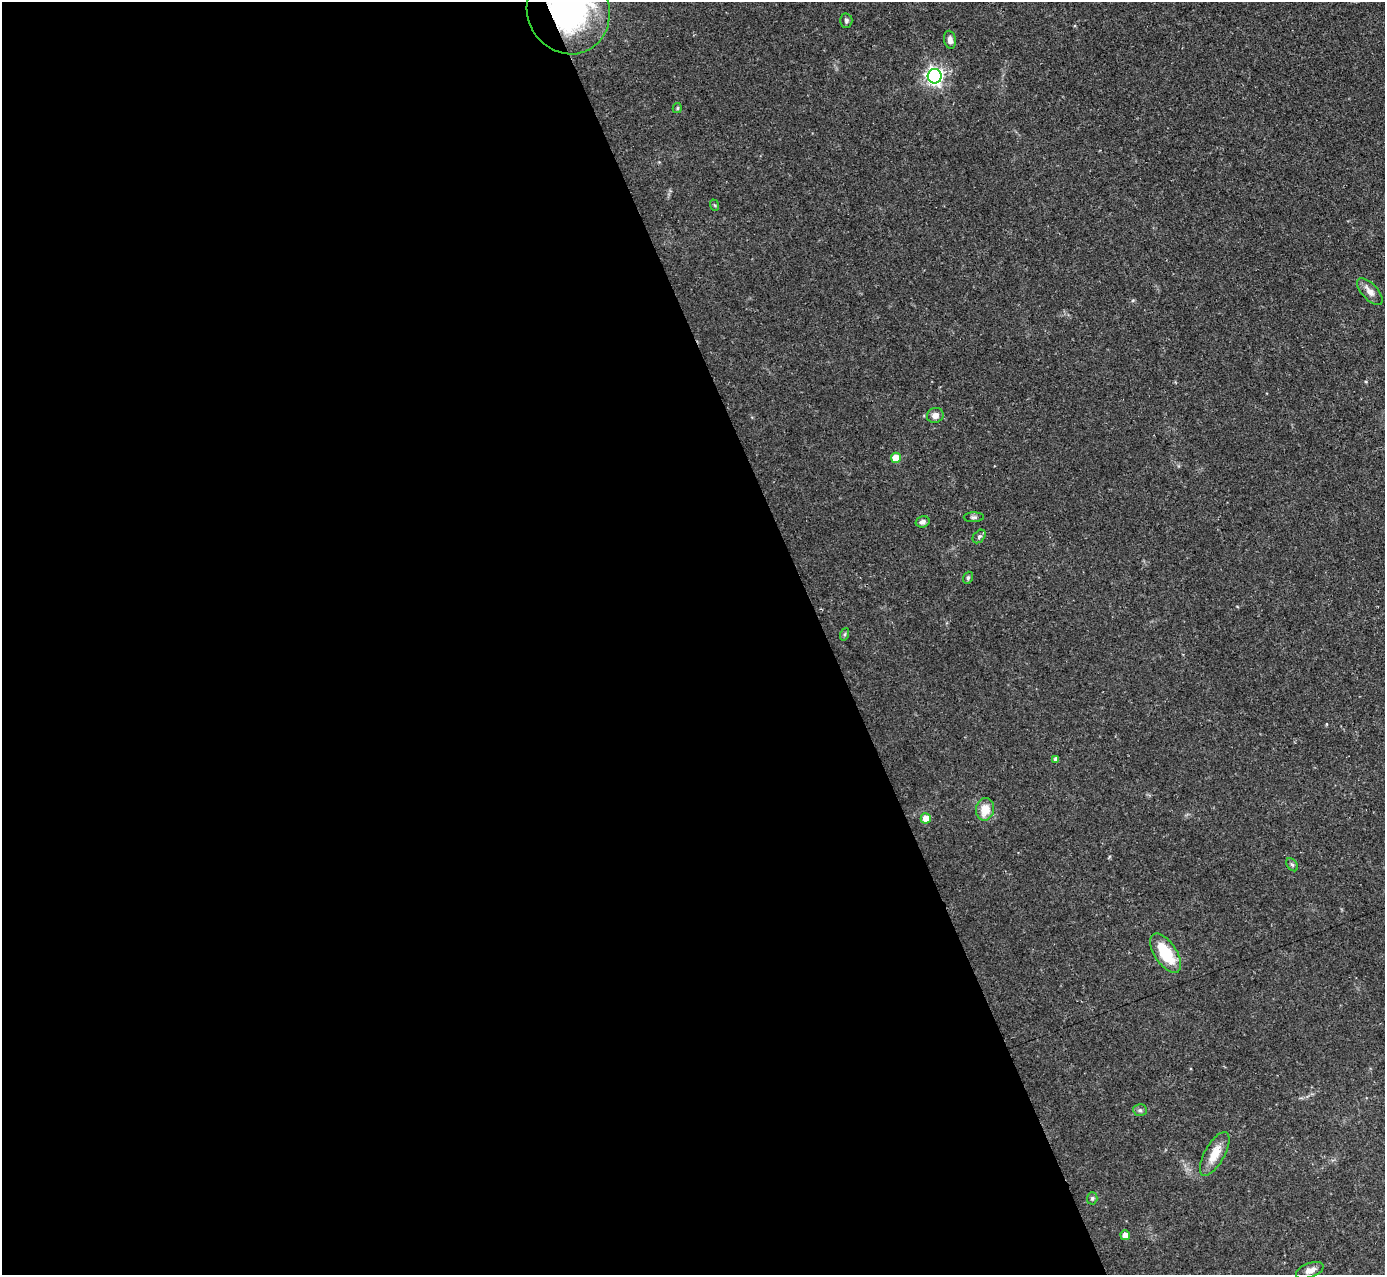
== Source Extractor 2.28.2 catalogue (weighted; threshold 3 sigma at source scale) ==
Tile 9 of 4 x 4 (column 1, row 3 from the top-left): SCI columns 1-1383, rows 1419-2691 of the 5533 x 5515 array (HDU 1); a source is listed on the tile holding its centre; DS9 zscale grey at full resolution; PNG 1387 x 1277 px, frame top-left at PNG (2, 2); each listed source drawn as its Kron ellipse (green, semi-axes under 4 px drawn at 4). Shown black and unused: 60% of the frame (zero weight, under 2 of 3 exposures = <1% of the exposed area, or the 3 px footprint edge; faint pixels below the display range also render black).
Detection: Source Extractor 2.28.2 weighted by HDU 2 'WHT'; one run over the whole footprint, this tile lists its part. Background 0.121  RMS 0.0064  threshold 0.0289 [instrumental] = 3 sigma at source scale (4.5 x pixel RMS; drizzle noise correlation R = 1.50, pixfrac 1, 0.05/0.05 arcsec/px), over >= 5 px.
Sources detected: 24; all 24 listed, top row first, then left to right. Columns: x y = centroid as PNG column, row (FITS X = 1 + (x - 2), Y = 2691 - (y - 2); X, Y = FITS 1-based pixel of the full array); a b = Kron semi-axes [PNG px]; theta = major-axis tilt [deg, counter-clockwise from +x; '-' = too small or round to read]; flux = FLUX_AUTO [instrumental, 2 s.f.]
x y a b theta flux
568 10 44 41 -66 150
846 21 7 6 - 1.6
950 40 9 6 -80 3.2
935 76 7 7 - 250
677 108 5 4 - 0.91
714 205 6 3 -69 0.74
1370 292 17 8 -47 5.2
935 415 8 7 - 3.7
896 458 5 5 - 12
974 517 10 5 1 1.6
923 522 7 5 17 1.9
979 536 8 5 48 1.6
968 578 6 4 69 1.1
845 634 6 4 71 0.97
1056 759 4 4 - 2.4
985 809 11 9 81 11
926 818 5 5 - 7.4
1292 865 7 5 -52 1.2
1166 953 22 11 -56 24
1140 1110 7 6 - 1.6
1215 1154 24 10 61 12
1092 1198 6 5 - 1.1
1125 1235 5 4 - 6.3
1310 1270 14 7 20 4.6
Overlapping masked pixels (flux is a lower limit): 1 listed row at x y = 568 10
Isophote crosses this tile's border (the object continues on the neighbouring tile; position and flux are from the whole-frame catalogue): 1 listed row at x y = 568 10